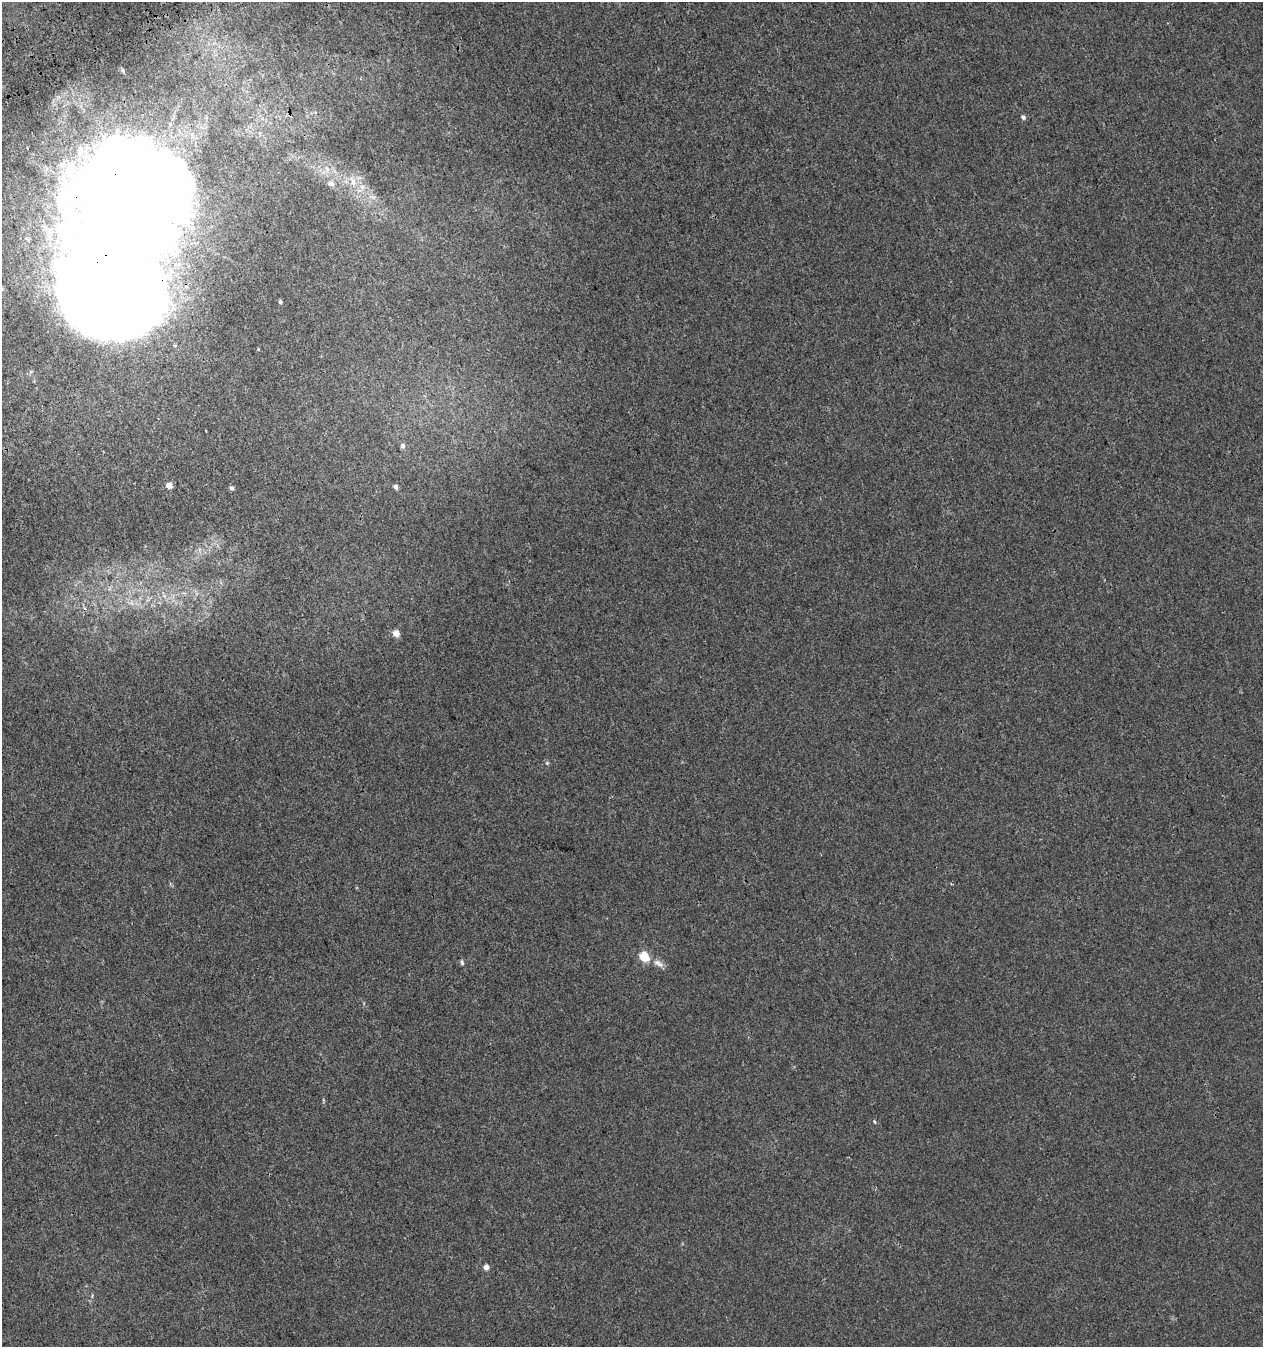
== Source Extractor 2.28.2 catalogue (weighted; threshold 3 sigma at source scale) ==
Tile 11 of 4 x 4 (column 3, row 3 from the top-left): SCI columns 2709-3969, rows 1475-2819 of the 5469 x 5636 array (HDU 1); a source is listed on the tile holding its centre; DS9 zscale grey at full resolution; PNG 1265 x 1349 px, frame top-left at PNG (2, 2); no overlay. Shown black and unused: <1% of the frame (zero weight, under 3 of 4 exposures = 9% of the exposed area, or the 3 px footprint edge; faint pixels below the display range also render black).
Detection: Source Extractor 2.28.2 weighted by HDU 2 'WHT'; one run over the whole footprint, this tile lists its part. Background 2.45e-04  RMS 0.0027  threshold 0.012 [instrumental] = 3 sigma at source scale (4.5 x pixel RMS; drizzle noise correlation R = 1.50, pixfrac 1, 0.0396/0.0396 arcsec/px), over >= 5 px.
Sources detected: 22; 2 inside a brighter object's white glare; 1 cosmic-ray / hot-pixel residue — not listed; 1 inside a brighter listed object's ellipse — not listed separately; the other 18 listed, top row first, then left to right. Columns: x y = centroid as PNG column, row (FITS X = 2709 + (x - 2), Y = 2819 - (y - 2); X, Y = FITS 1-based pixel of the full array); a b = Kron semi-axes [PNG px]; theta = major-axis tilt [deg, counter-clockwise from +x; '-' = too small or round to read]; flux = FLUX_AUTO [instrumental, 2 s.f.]
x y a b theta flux
122 70 6 4 -76 0.37
1023 117 6 5 - 0.63
353 181 20 9 -69 3.8
331 184 8 7 - 1.3
372 197 12 5 -12 1.3
127 209 41 34 -84 3700
280 302 4 4 - 0.47
403 446 6 5 - 0.86
169 486 5 4 - 2.3
396 487 5 4 - 1
231 488 5 4 - 0.67
396 633 5 5 - 3.3
547 763 5 5 - 0.42
644 957 6 5 - 13
462 962 8 4 -78 0.49
658 963 17 8 -30 1.7
874 1122 6 4 -58 0.33
486 1267 4 4 - 2.3
Overlapping masked pixels (flux is a lower limit): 1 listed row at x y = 127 209